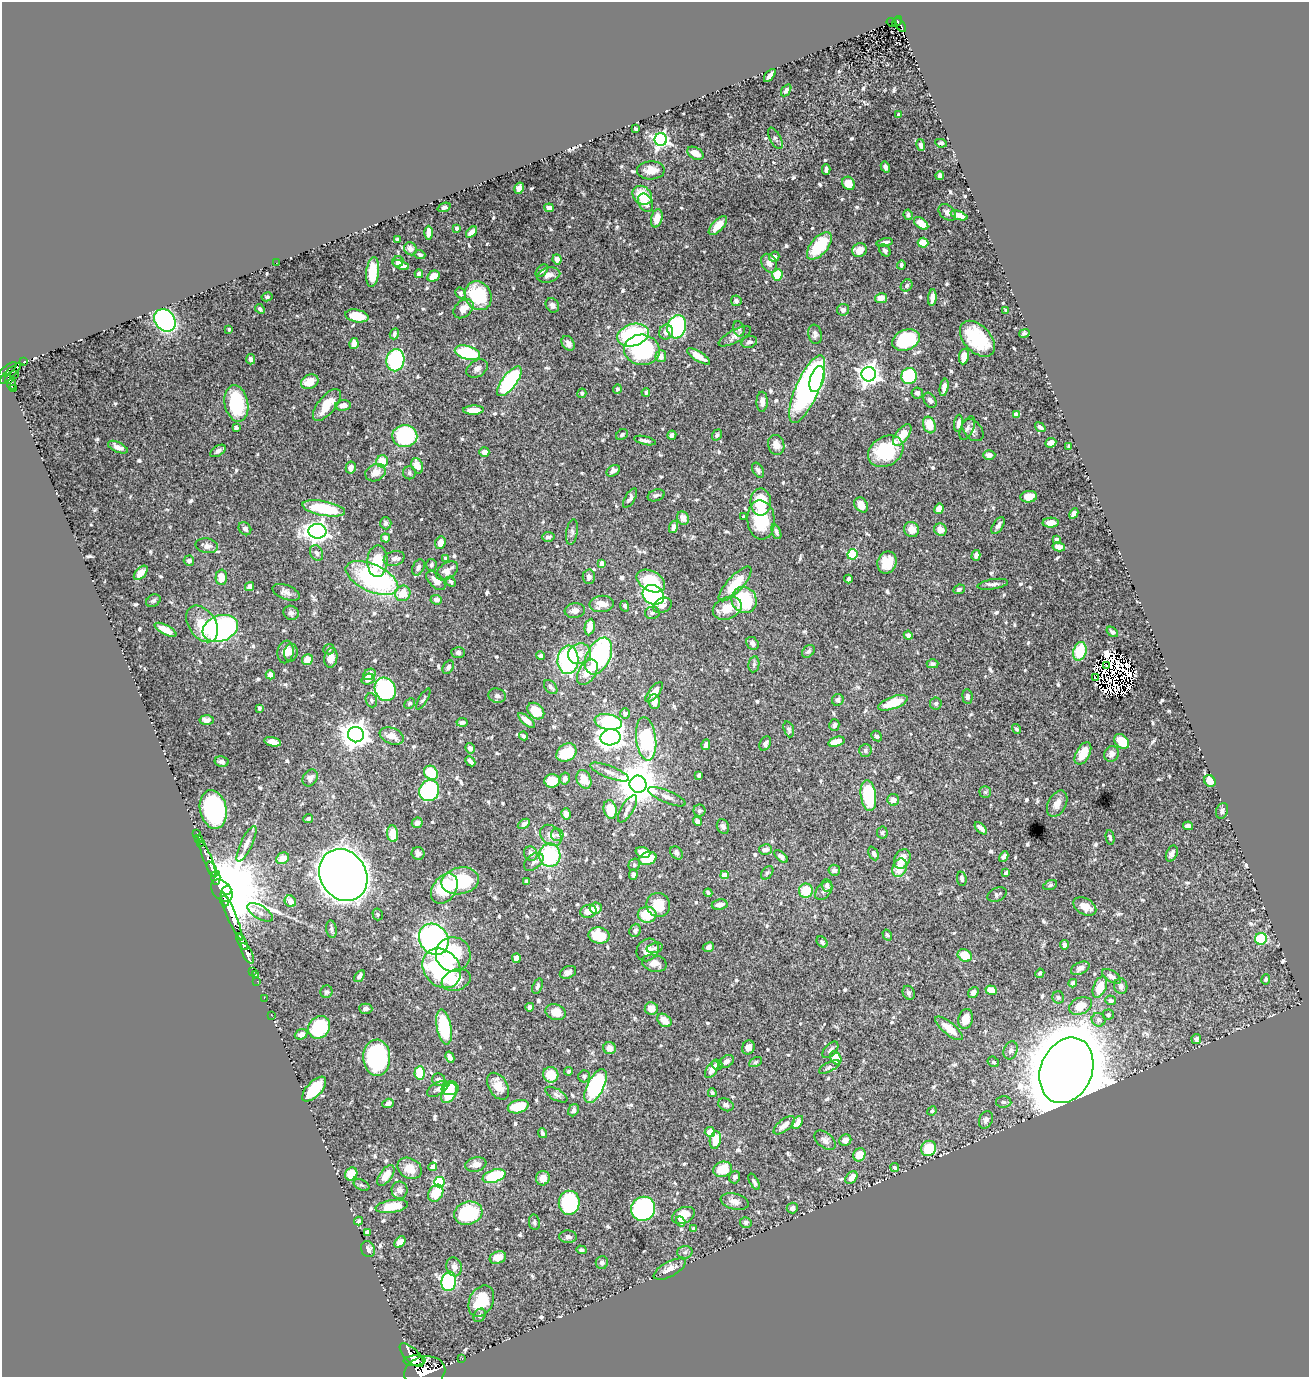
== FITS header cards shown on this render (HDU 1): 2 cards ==
NAXIS1  =                 1307
NAXIS2  =                 1375

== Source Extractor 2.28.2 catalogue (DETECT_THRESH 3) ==
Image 1307 x 1375 px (HDU 1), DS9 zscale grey, 1 PNG px = 1 image px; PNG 1311 x 1379 px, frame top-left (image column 1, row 1375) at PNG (2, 2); each listed source drawn as its Kron ellipse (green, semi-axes under 4 px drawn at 4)
Background 0.893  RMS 0.011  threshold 0.0339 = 3 sigma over >= 5 px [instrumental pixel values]
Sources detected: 763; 14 with non-positive FLUX_AUTO (blend fragments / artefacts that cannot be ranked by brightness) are neither listed nor drawn; of the other 749, the 500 brightest by FLUX_AUTO listed and drawn (249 fainter detections omitted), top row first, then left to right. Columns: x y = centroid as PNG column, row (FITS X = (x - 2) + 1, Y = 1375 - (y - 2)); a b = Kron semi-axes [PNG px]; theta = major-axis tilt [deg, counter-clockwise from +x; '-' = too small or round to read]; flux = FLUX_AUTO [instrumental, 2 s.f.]
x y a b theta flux
897 21 6 3 51 87
892 22 5 3 - 20
900 25 8 3 -58 120
770 75 8 3 50 3.6
786 90 7 4 55 1.9
898 115 4 3 - 1.8
636 129 4 3 - 1.4
775 138 12 5 -63 2.4
661 140 6 6 - 210
941 143 6 4 -10 1.6
921 145 6 4 -79 2.8
695 153 9 5 -29 7.2
885 167 6 4 -59 2.8
826 169 5 3 - 2.5
651 170 14 9 2 9.1
940 175 4 4 - 3.4
849 183 7 6 - 10
519 188 6 4 59 5.1
642 195 10 8 -42 23
646 203 10 6 -62 8.1
444 207 7 4 22 2
549 208 5 4 - 5.1
947 212 10 7 -39 3.1
908 215 5 4 - 2
959 215 9 4 -20 7.9
657 218 9 5 75 11
921 223 8 5 -37 10
718 226 12 5 45 11
456 228 3 3 - 2.7
472 232 7 4 44 4
428 233 7 4 89 6.5
397 239 4 3 - 1.5
885 242 8 4 11 2.9
923 243 5 5 - 11
819 246 16 8 49 31
410 249 7 6 - 4.5
860 250 7 6 - 7.1
885 251 6 5 - 2
420 255 5 4 - 1.4
774 257 5 5 - 3.1
557 259 5 4 - 3.7
398 261 6 5 - 3.4
276 263 2 2 - 2.3
769 263 10 7 -64 3.9
401 265 8 4 -20 5
901 265 4 3 - 1.5
542 271 7 4 44 1.8
373 272 15 6 84 25
419 274 4 4 - 4.9
549 275 12 7 14 4.9
777 275 6 5 - 22
433 276 6 5 - 8.2
907 285 6 5 - 1.6
460 293 6 5 - 1.7
478 296 15 13 -57 41
267 297 5 4 - 1.5
881 298 6 5 - 8.7
932 298 8 4 84 4.1
736 301 5 5 - 2
552 305 7 6 - 2.3
260 309 5 3 - 1.8
463 309 11 8 41 7.4
843 310 6 6 - 3.1
1006 310 4 3 - 1.4
357 316 12 6 -11 15
165 320 12 9 -52 130
677 327 12 9 74 79
229 329 3 3 - 1.7
739 329 8 5 -73 2
666 332 7 6 - 4.5
1024 333 5 4 - 1.7
394 334 5 4 - 2.1
815 334 10 6 -80 2.7
633 335 16 11 17 68
735 336 18 6 28 3.9
977 339 21 13 -47 43
906 340 14 10 22 46
749 342 8 5 15 2.3
568 343 8 6 -55 3.3
354 344 5 4 - 6.1
642 350 18 15 -4 90
467 353 13 6 -16 53
661 356 6 5 - 5.2
699 356 13 5 -32 8.1
964 357 8 5 80 7.4
251 359 5 4 - 3.4
395 360 11 9 79 76
24 361 4 3 - 22
7 369 11 4 36 660
477 369 11 8 31 3.9
10 373 15 4 43 500
15 374 3 2 - 31
869 374 7 7 - 510
909 376 8 7 - 62
817 379 13 7 73 45
9 380 4 3 - 180
509 381 18 7 53 91
310 382 9 7 26 11
11 384 5 4 - 200
944 387 9 4 80 4.4
14 389 3 3 - 83
617 389 5 4 - 1.5
807 389 36 11 67 280
646 392 4 4 - 1.6
582 393 5 4 - 1.5
917 393 6 5 - 3.1
930 400 8 5 -58 2.5
762 402 10 5 88 3.9
236 403 18 11 -79 47
327 405 19 8 51 16
343 405 8 5 5 4.5
474 410 10 4 1 11
1016 414 4 4 - 6.4
958 423 9 4 83 3.5
929 425 8 6 -72 14
1040 427 6 3 -36 2.4
236 428 4 3 - 1.8
967 428 13 6 65 3
973 430 13 8 -49 3.8
622 435 6 5 - 1.6
672 435 4 4 - 2.7
717 435 6 4 52 1.9
902 435 13 6 52 10
405 436 12 11 - 85
645 440 11 4 -13 2.4
1051 443 6 4 24 3.3
776 445 10 8 -74 8.8
1069 446 4 4 - 1.6
118 447 10 5 -25 3.9
218 451 8 5 33 2.5
886 451 19 14 32 47
484 452 5 4 - 4.8
989 455 6 5 - 3.6
382 461 6 6 - 15
417 466 8 5 -66 8.7
351 467 6 5 - 5.9
758 470 8 5 -59 2.1
613 471 7 5 32 3.3
376 473 10 8 26 8.8
409 473 6 6 - 1.8
656 495 9 5 19 2.3
1029 497 8 6 6 8.4
630 498 11 5 59 2.5
761 502 13 10 89 30
861 505 8 6 -53 8.8
324 508 22 7 -10 40
939 509 5 4 - 7.5
1074 514 5 4 - 5.5
744 517 3 3 - 1.5
683 518 7 5 -61 4.8
761 520 19 13 -85 38
386 523 6 5 - 3
1051 523 8 5 3 9.4
998 525 9 5 56 2.7
674 527 6 4 72 3.2
245 529 7 5 -50 2.3
911 530 8 7 - 8.5
940 530 6 6 - 6.7
317 531 9 7 -1 430
572 532 13 5 81 2.7
776 532 8 4 -66 2.6
548 537 6 5 - 2.6
385 538 5 4 - 3.5
1056 539 4 3 - 1.5
440 543 6 5 - 7.6
207 546 11 7 -10 4.1
1059 547 6 4 -12 4.8
317 553 8 6 -65 2.7
852 554 5 5 - 45
976 555 5 4 - 3.1
394 558 10 7 16 3.9
446 558 4 4 - 2
189 561 5 5 - 3.1
377 561 16 10 87 23
887 562 11 9 68 15
601 563 4 4 - 5.2
431 565 6 5 - 2
418 567 8 5 64 3.5
447 571 12 7 36 6.5
141 573 8 5 45 7.9
221 577 7 5 90 11
589 577 7 6 - 3.7
372 578 28 13 -25 120
848 579 4 3 - 2.3
436 581 11 6 -43 5.7
651 581 15 10 -29 27
451 582 6 4 -44 1.5
735 584 22 7 47 22
993 584 15 5 9 3.2
250 587 5 4 - 3.5
959 589 6 4 26 2
286 592 14 7 -21 4.3
403 593 8 7 - 12
653 595 11 9 -35 190
436 600 6 4 -4 3.8
744 600 13 12 - 48
153 601 7 5 31 1.8
602 604 12 8 6 8.7
662 605 9 7 31 4.9
625 606 5 4 - 1.8
727 608 15 10 23 15
575 611 10 7 7 5.1
291 613 8 7 - 2.5
652 613 7 6 - 2.2
202 624 20 13 -56 15
590 627 8 5 79 8.2
220 628 18 13 20 180
165 630 12 4 -28 9.6
1112 632 6 4 -38 2.5
908 635 4 4 - 3.5
752 643 7 5 -52 3.7
329 649 5 5 - 1.6
808 651 7 5 43 1.8
1080 651 9 6 73 28
285 652 11 8 79 6.9
291 653 9 6 78 4.3
458 653 7 5 -4 2.2
580 654 12 10 20 8.8
540 656 4 4 - 2.1
598 656 19 12 65 140
331 658 10 6 79 7.4
307 660 6 5 - 9.4
568 660 14 10 86 99
754 664 8 5 80 1.8
933 664 6 4 0 2.1
1107 666 3 2 - 1.7
448 667 7 5 59 2.4
587 672 14 8 57 12
369 674 7 5 34 8.1
270 675 5 4 - 4.5
1095 677 3 2 - 3.3
368 679 7 5 19 4.6
551 687 8 5 -47 2.8
385 689 12 10 -63 100
654 692 12 5 51 7.5
497 696 8 7 - 2.7
967 697 7 5 -85 2.6
423 699 12 4 60 1.5
371 700 7 5 -69 1.7
838 700 6 5 - 2.5
654 702 7 6 - 5.8
410 703 6 4 43 1.5
893 703 15 6 19 21
936 703 6 6 - 1.7
259 708 4 3 - 1.4
536 711 9 7 -43 19
625 713 5 5 - 3.6
207 720 7 4 -3 3.2
526 720 10 4 -40 6.5
462 722 5 4 - 2.5
608 722 14 8 -11 82
834 725 6 5 - 2.2
789 729 8 5 -72 1.8
1016 729 5 4 - 1.7
356 735 8 8 - 870
392 736 12 8 -22 8.8
524 736 4 3 - 1.9
877 736 6 4 -45 2.1
610 737 10 8 10 470
646 739 22 10 -83 72
1122 741 8 6 -45 19
273 742 8 4 -12 5.5
836 742 8 4 18 7.3
765 744 8 5 63 2.6
706 745 5 4 - 3.5
470 748 5 4 - 3.3
865 751 6 6 - 2.2
566 753 11 8 33 25
1083 753 12 6 61 14
1112 754 8 7 - 4
470 761 6 3 -46 2.6
221 762 7 5 -13 3.1
609 772 21 6 -21 5.8
431 773 8 6 -45 28
699 775 4 4 - 2.3
310 778 9 7 56 3.8
565 779 6 5 - 4.8
584 779 9 7 -64 14
552 781 8 6 1 17
1210 781 6 5 - 9.8
638 784 8 8 - 2700
429 791 11 9 58 75
985 792 6 6 - 1.4
868 796 15 7 -82 55
667 797 20 6 -23 4.7
893 800 6 6 - 5.8
1057 804 14 9 63 6.6
213 809 19 13 -78 110
610 809 9 6 -77 21
627 809 15 6 58 3.7
699 811 6 6 - 1.6
1222 811 8 6 70 2.2
566 814 5 4 - 5.7
308 819 5 3 - 1.6
697 821 5 4 - 3.3
417 823 5 5 - 3.8
524 824 7 4 33 3
723 826 8 6 -68 2.9
1188 826 5 4 - 5.6
981 828 7 4 -45 4
197 833 2 2 - 8.6
882 833 6 5 - 1.6
393 834 8 5 -84 10
551 835 12 9 -44 7.6
557 835 6 6 - 1.9
1110 837 7 4 -80 1.5
199 838 2 2 - 9.4
201 842 3 3 - 29
246 844 19 6 65 5.2
765 850 6 5 - 4
643 852 7 5 -19 6.9
418 853 6 6 - 2.9
677 853 7 5 -48 2.2
874 853 7 4 -64 2.1
531 854 7 6 - 3.4
1172 854 8 5 66 3.5
550 855 11 10 - 67
781 856 8 4 -41 2.3
1004 857 6 3 60 2.4
283 858 7 5 33 8.5
208 859 19 3 -68 610
648 859 9 6 17 20
902 859 10 7 63 10
534 862 11 7 39 3.1
634 865 6 5 - 1.7
899 868 9 7 71 13
212 869 8 3 -63 1200
834 870 5 5 - 2.8
767 873 7 5 49 1.6
1006 873 4 4 - 2.2
633 874 5 4 - 2.9
343 875 27 23 -57 2700
724 875 4 4 - 10
216 878 7 4 -89 460
962 879 7 5 -82 2.3
460 881 19 13 12 47
527 881 4 3 - 1.8
827 885 6 5 - 2.6
1050 885 7 4 20 1.6
444 889 16 11 55 34
222 890 13 9 -49 17000
227 890 5 4 - 17000
806 891 7 7 - 19
824 891 10 7 51 3.2
708 893 4 3 - 2.4
997 895 10 6 25 2.1
225 901 5 3 - 360
290 901 6 5 - 6.3
720 904 8 5 11 3.9
658 905 12 11 - 17
1085 906 12 8 -28 9.6
596 908 6 5 - 7.1
588 911 8 6 13 6.7
260 912 14 6 -31 4.4
378 914 6 5 - 1.4
647 915 9 8 - 22
232 916 26 4 -68 470
331 929 9 5 -82 2.1
635 930 7 5 68 1.9
887 935 6 4 -59 1.5
599 936 10 8 -10 24
240 937 3 3 - 350
434 939 16 14 -52 190
1261 939 6 6 - 44
242 942 9 3 -61 1200
822 942 6 4 -45 1.9
1065 945 4 4 - 3.1
708 947 6 4 28 2.6
655 948 8 5 15 1.6
647 950 12 10 51 7.1
247 953 11 5 -65 1600
453 954 17 17 - 30
965 955 7 6 - 20
516 958 4 4 - 5
654 963 12 8 -14 6.7
442 968 21 17 -49 120
1080 968 10 6 26 4.2
253 971 2 2 - 15
568 972 8 6 26 3.7
1040 973 5 4 - 1.5
255 975 4 2 - 36
359 976 7 4 55 2.6
1111 976 10 5 -32 3.7
1266 979 5 4 - 1.6
456 980 15 10 22 17
257 981 2 2 - 9.1
1073 983 4 4 - 2.9
537 986 8 4 71 2.1
1121 986 8 6 -80 2.6
1100 987 11 6 67 15
991 990 5 4 - 12
326 992 6 6 - 1.6
973 992 6 4 51 3.2
909 993 7 6 - 1.7
1058 997 6 6 - 1.6
264 998 2 2 - 11
1111 1000 5 4 - 2.9
1080 1006 12 8 25 12
530 1007 4 4 - 2.5
366 1009 7 5 0 2.2
651 1009 6 6 - 6.6
556 1012 10 7 -20 11
271 1015 2 2 - 6.9
1108 1015 5 5 - 1.6
966 1019 10 7 76 10
664 1020 8 5 -39 8.9
1099 1020 7 6 - 2.8
319 1027 12 10 48 49
444 1027 17 7 -80 47
949 1028 17 6 -39 13
301 1034 6 5 - 3.4
1196 1039 5 4 - 2.1
748 1047 7 6 - 5.6
609 1048 6 6 - 6.5
830 1050 10 5 47 2.6
1011 1050 9 6 68 3.2
450 1057 6 4 -62 4.8
377 1058 18 13 -88 110
836 1058 7 5 -62 16
726 1062 8 5 37 2.9
756 1062 7 4 27 1.4
993 1062 6 5 - 1.6
717 1065 5 5 - 2.2
829 1067 11 4 28 1.9
712 1069 10 5 59 6.6
1066 1070 34 25 68 9400
569 1071 4 4 - 1.5
420 1073 7 5 86 24
551 1075 8 7 - 17
584 1076 6 5 - 2.2
439 1080 6 6 - 4
498 1086 14 9 -59 11
596 1086 18 8 63 91
450 1088 8 7 - 13
314 1089 15 7 47 31
438 1089 12 6 29 3.1
449 1093 11 7 62 21
712 1093 4 4 - 1.6
556 1095 12 5 -30 2.7
1004 1102 8 5 -1 1.7
388 1103 6 4 19 3.6
726 1105 8 6 -27 2.5
518 1107 10 6 16 24
574 1110 6 5 - 2.6
932 1111 5 4 - 1.5
986 1120 9 6 66 2.6
798 1122 7 4 55 5.3
784 1125 12 6 38 5.5
710 1132 5 5 - 11
542 1133 5 3 - 2
715 1140 9 5 79 11
825 1140 12 7 -40 3.7
845 1140 6 5 - 3.8
929 1148 8 7 - 24
859 1155 7 6 - 13
476 1164 11 7 11 5.9
433 1167 4 4 - 4.2
410 1168 13 10 -31 9.4
895 1168 4 3 - 1.8
723 1169 9 7 17 17
351 1174 7 5 54 16
386 1175 12 6 54 9.3
494 1176 12 6 19 42
735 1177 6 5 - 2.5
851 1177 7 5 50 5.3
543 1178 7 7 - 6.9
439 1182 5 5 - 56
754 1182 9 3 -61 1.9
362 1185 8 5 -25 1.4
400 1190 8 8 - 3.6
436 1193 9 7 58 17
735 1201 14 8 -14 5.3
569 1203 12 10 84 85
392 1206 16 6 9 22
792 1208 6 5 - 2.7
643 1209 12 12 - 130
468 1213 14 11 16 47
683 1215 12 7 25 11
359 1221 4 3 - 1.8
534 1222 8 5 -82 1.7
681 1222 5 4 - 1.5
746 1222 6 5 - 1.7
694 1229 4 4 - 2.6
367 1232 4 4 - 3.4
568 1237 9 6 -3 2.2
400 1242 6 4 48 6.8
368 1249 8 7 - 3.7
581 1250 5 4 - 1.6
685 1252 7 6 - 2
498 1258 8 6 20 8.5
602 1263 6 6 - 2.5
454 1267 9 7 -75 4.3
670 1269 18 7 28 6.4
449 1281 10 7 79 110
481 1301 16 11 63 26
479 1315 7 5 54 1.5
412 1355 15 7 -44 2600
462 1358 3 2 - 24
415 1361 11 5 3 1900
425 1372 21 15 12 6400
At the frame edge (FLAGS 8, measured only in part): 1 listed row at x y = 425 1372
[249 fainter detections neither listed nor drawn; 14 non-positive-flux detections neither listed nor drawn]